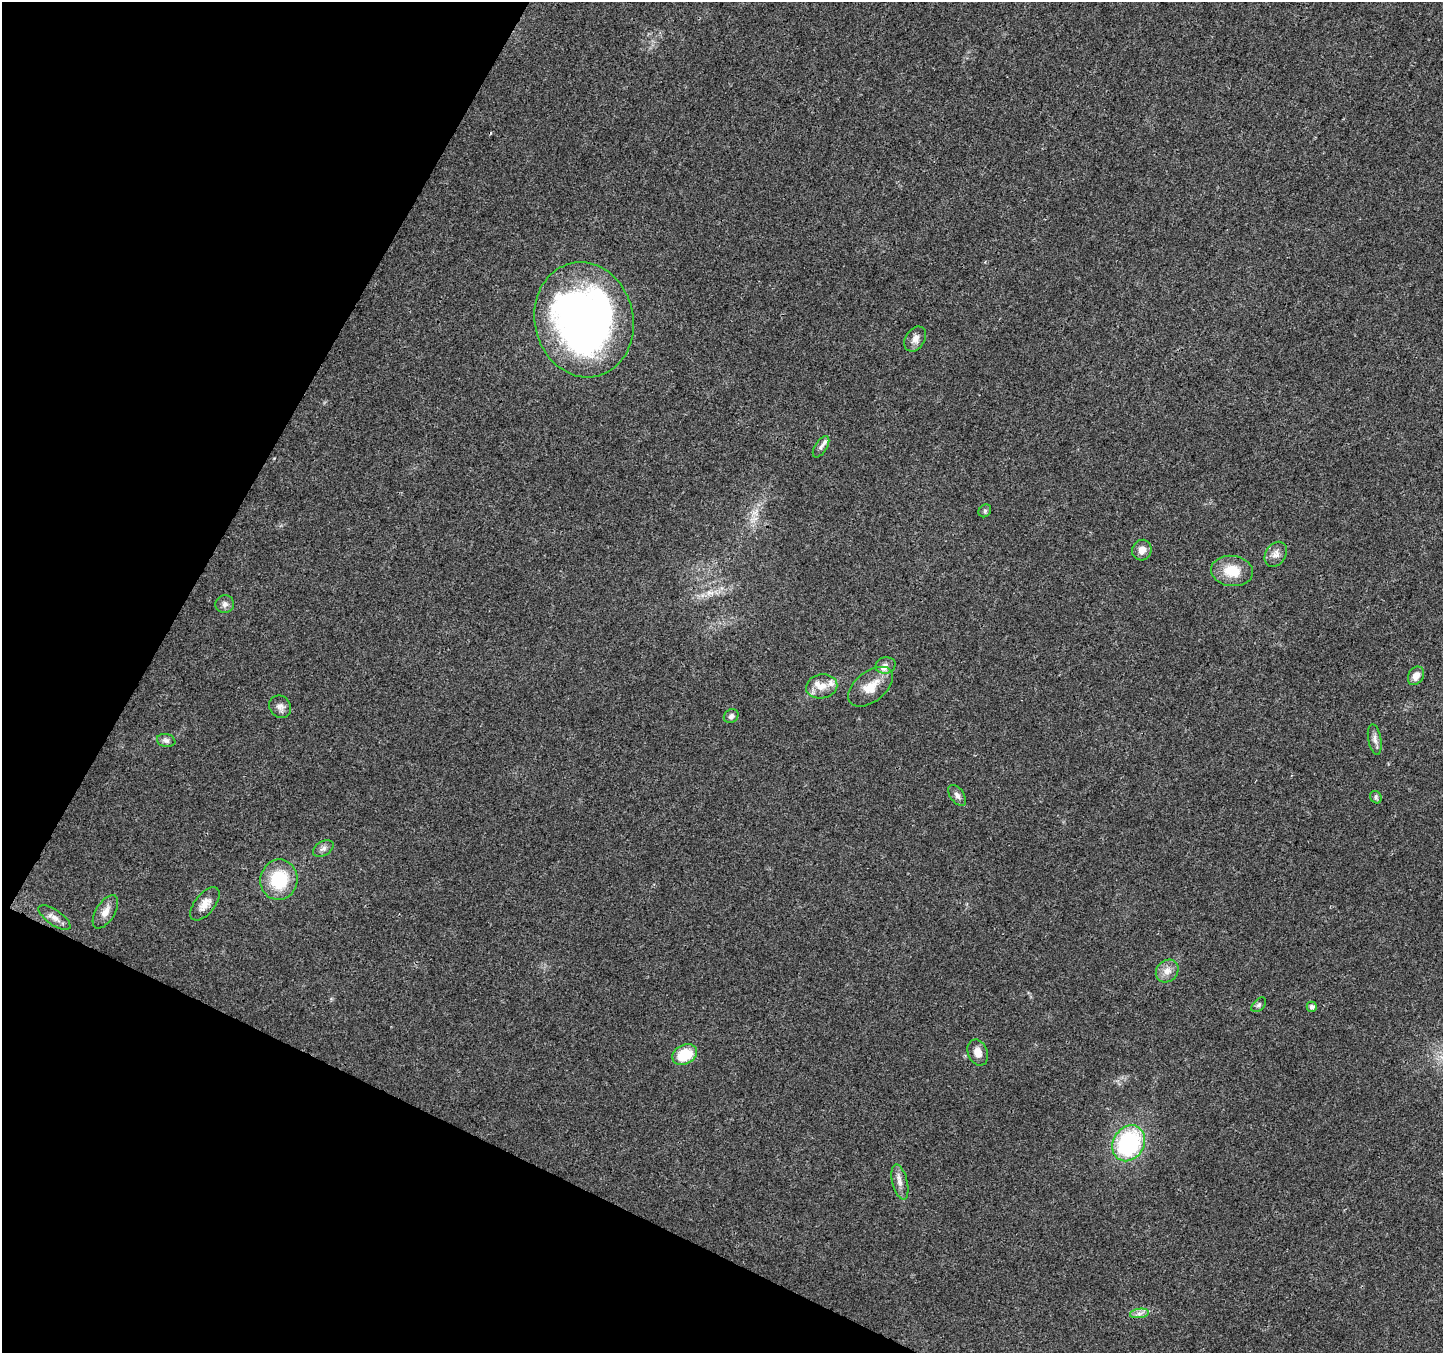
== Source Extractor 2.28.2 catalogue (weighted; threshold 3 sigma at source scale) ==
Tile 9 of 4 x 4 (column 1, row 3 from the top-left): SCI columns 9-1449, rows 1618-2968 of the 5773 x 5868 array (HDU 1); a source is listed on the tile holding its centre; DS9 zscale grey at full resolution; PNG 1445 x 1355 px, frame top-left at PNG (2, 2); each listed source drawn as its Kron ellipse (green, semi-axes under 4 px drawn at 4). Shown black and unused: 23% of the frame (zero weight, under 3 of 4 exposures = <1% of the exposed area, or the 3 px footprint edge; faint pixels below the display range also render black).
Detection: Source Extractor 2.28.2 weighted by HDU 2 'WHT'; one run over the whole footprint, this tile lists its part. Background 0.0174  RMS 0.0028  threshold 0.0127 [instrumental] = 3 sigma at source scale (4.5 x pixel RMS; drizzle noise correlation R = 1.50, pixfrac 1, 0.0396/0.0396 arcsec/px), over >= 5 px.
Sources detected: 35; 4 inside a brighter listed object's ellipse — not listed separately; the other 31 listed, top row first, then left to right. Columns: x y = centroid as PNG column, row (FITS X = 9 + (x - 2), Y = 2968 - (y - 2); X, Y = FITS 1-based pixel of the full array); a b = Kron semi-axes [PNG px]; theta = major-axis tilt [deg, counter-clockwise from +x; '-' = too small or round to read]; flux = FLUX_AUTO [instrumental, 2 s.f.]
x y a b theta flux
584 320 58 49 -77 160
915 339 13 9 57 2
821 447 12 6 57 0.94
985 511 7 5 47 0.48
1142 550 10 9 - 2.2
1276 554 13 10 56 1.9
1232 571 21 15 -8 6.7
225 604 9 9 - 1.2
885 665 10 8 13 1.3
1416 676 10 7 58 2.3
822 686 16 12 11 3.4
870 687 26 15 38 5.7
280 707 12 10 -51 1.6
731 716 8 6 36 0.99
166 740 9 6 -11 0.95
1375 740 15 6 -80 1.5
957 795 12 6 -53 1.2
1376 797 6 5 - 0.57
323 849 11 7 32 1.1
279 880 20 18 79 14
205 904 20 10 51 3
105 912 19 9 58 2.6
54 917 19 7 -35 1.9
1167 971 12 10 45 2.3
1259 1005 9 5 44 0.69
1312 1007 5 5 - 0.96
978 1052 13 9 -68 2.6
685 1055 13 9 27 9.1
1129 1143 19 15 59 33
900 1182 18 7 -76 2
1139 1313 9 4 8 1.1
Overlapping masked pixels (flux is a lower limit): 1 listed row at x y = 205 904